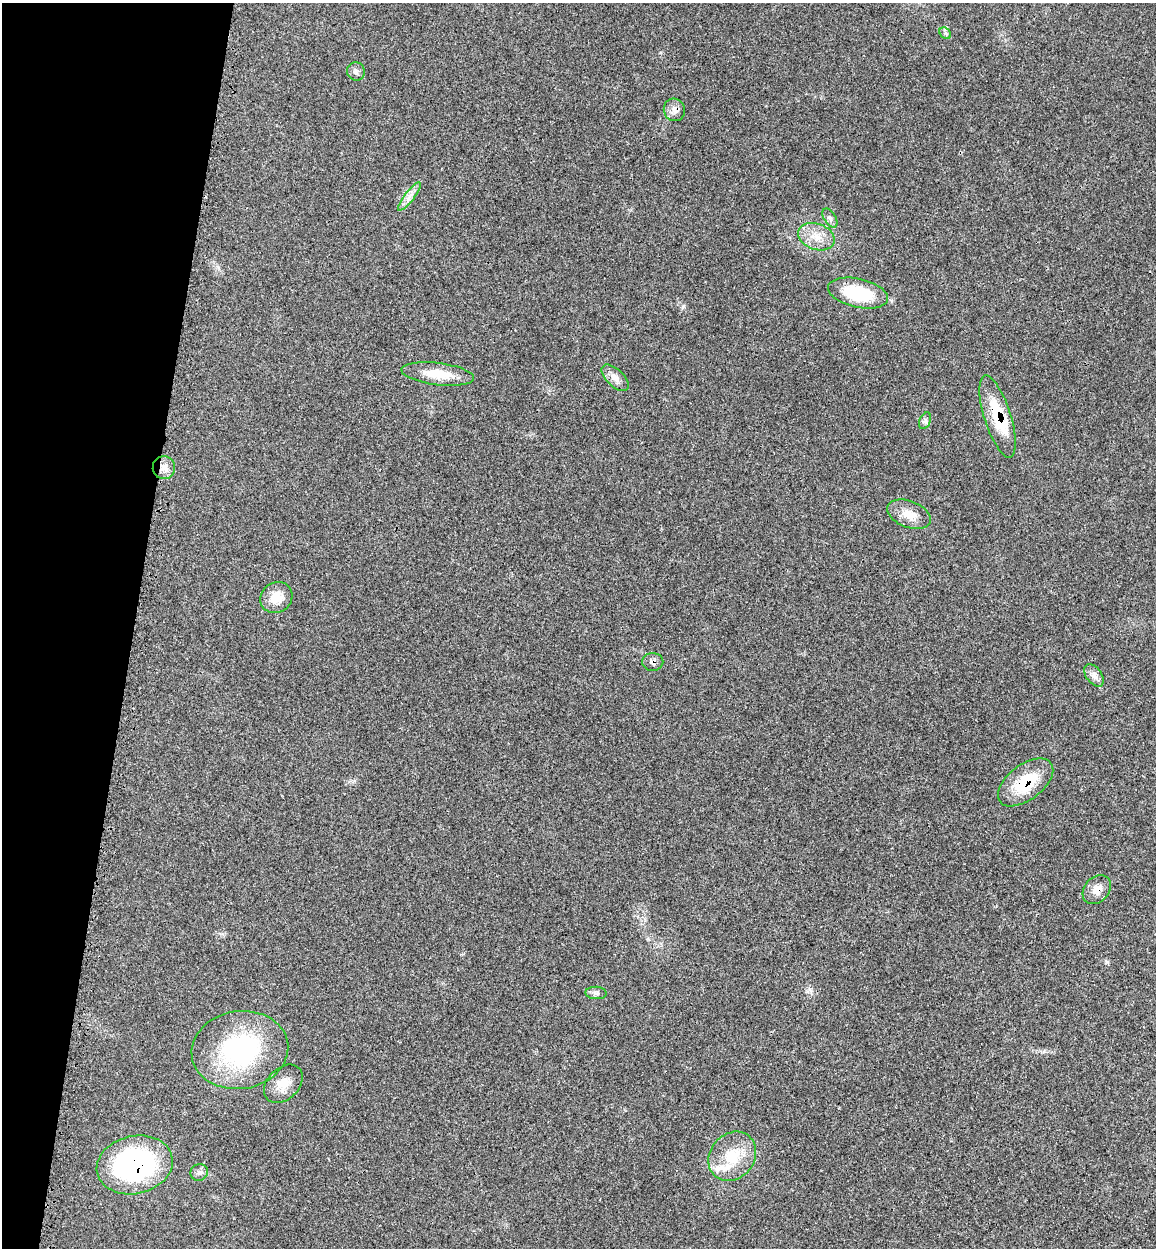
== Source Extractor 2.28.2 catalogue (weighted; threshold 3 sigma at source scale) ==
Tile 9 of 4 x 4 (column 1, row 3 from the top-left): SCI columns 325-1478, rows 1337-2582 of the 5150 x 5164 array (HDU 1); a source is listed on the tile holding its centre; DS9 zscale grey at full resolution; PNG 1158 x 1250 px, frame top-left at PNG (2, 3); each listed source drawn as its Kron ellipse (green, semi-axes under 4 px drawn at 4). Shown black and unused: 12% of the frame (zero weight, under 3 of 4 exposures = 8% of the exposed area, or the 3 px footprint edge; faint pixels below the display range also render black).
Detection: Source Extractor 2.28.2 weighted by HDU 2 'WHT'; one run over the whole footprint, this tile lists its part. Background 0.0213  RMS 0.0033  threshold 0.0149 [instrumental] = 3 sigma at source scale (4.5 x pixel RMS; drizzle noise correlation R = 1.50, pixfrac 1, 0.05/0.05 arcsec/px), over >= 5 px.
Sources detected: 26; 2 inside a brighter listed object's ellipse — not listed separately; the other 24 listed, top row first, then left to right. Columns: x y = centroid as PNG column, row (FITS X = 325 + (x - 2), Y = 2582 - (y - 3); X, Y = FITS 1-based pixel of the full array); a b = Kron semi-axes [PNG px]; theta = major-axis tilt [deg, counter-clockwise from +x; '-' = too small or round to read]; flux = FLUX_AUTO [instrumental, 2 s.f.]
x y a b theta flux
945 33 6 5 - 0.66
356 71 9 8 - 1.2
674 110 11 10 - 2.1
409 196 17 5 53 1.9
830 218 10 6 -58 1.1
816 237 19 13 -20 5.1
858 293 30 14 -13 19
438 374 36 11 -7 8.1
615 378 17 8 -44 2.4
998 417 43 13 -72 15
925 421 9 5 65 0.91
164 468 11 11 - 2.7
909 514 23 13 -21 4.7
276 597 16 15 - 5.6
653 662 11 9 0 1.4
1094 675 13 7 -53 1.8
1026 782 32 17 37 14
1097 890 16 12 50 3.4
596 993 10 6 -2 1
240 1050 48 39 9 46
283 1084 22 15 44 4.8
732 1156 26 22 50 11
135 1165 38 29 13 63
199 1172 9 8 - 1.2
Overlapping masked pixels (flux is a lower limit): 7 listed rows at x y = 674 110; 998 417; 164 468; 653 662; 1026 782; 1097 890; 135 1165
Unlisted compact peaks at least as high as the median listed source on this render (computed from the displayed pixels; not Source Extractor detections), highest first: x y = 1107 962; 683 306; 810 989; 354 781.